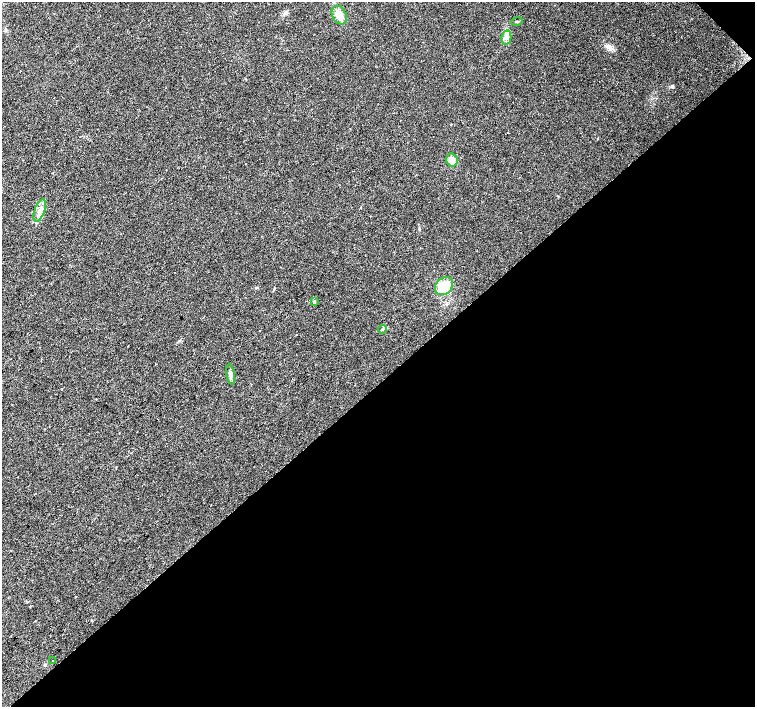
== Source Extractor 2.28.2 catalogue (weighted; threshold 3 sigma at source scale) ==
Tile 12 of 4 x 4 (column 4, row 3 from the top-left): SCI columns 4521-6026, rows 1627-3035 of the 6026 x 6005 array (HDU 1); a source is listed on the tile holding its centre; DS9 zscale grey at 2 x 2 block average (1 PNG px = mean of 2 x 2 image px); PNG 757 x 709 px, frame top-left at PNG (2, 2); each listed source drawn as its Kron ellipse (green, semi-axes under 4 px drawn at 4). Shown black and unused: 46% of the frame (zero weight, under 2 of 3 exposures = <1% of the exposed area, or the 3 px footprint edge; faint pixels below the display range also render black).
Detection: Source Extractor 2.28.2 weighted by HDU 2 'WHT'; one run over the whole footprint, this tile lists its part. Background 0.0339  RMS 0.0072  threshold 0.0323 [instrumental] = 3 sigma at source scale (4.5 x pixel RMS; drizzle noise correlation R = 1.50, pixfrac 1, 0.0396/0.0396 arcsec/px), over >= 5 px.
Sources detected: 12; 1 cosmic-ray / hot-pixel residue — neither listed nor drawn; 1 inside a brighter listed object's ellipse — not listed separately; the other 10 listed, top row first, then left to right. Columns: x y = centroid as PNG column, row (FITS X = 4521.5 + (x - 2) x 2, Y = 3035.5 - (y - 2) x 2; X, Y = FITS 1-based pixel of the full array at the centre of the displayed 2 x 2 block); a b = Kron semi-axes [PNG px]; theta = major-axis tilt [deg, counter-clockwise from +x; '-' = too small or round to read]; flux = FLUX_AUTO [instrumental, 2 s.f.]
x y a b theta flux
339 15 10 7 -63 14
517 21 6 2 18 2
506 38 7 5 79 6.7
452 160 7 5 -79 12
40 210 12 5 70 11
444 286 10 8 45 40
314 302 3 3 - 1.6
382 329 4 3 - 2.1
231 375 10 4 -80 5.9
52 661 2 2 - 0.82
Diffuse or blended objects may show on this block-average render without a row.